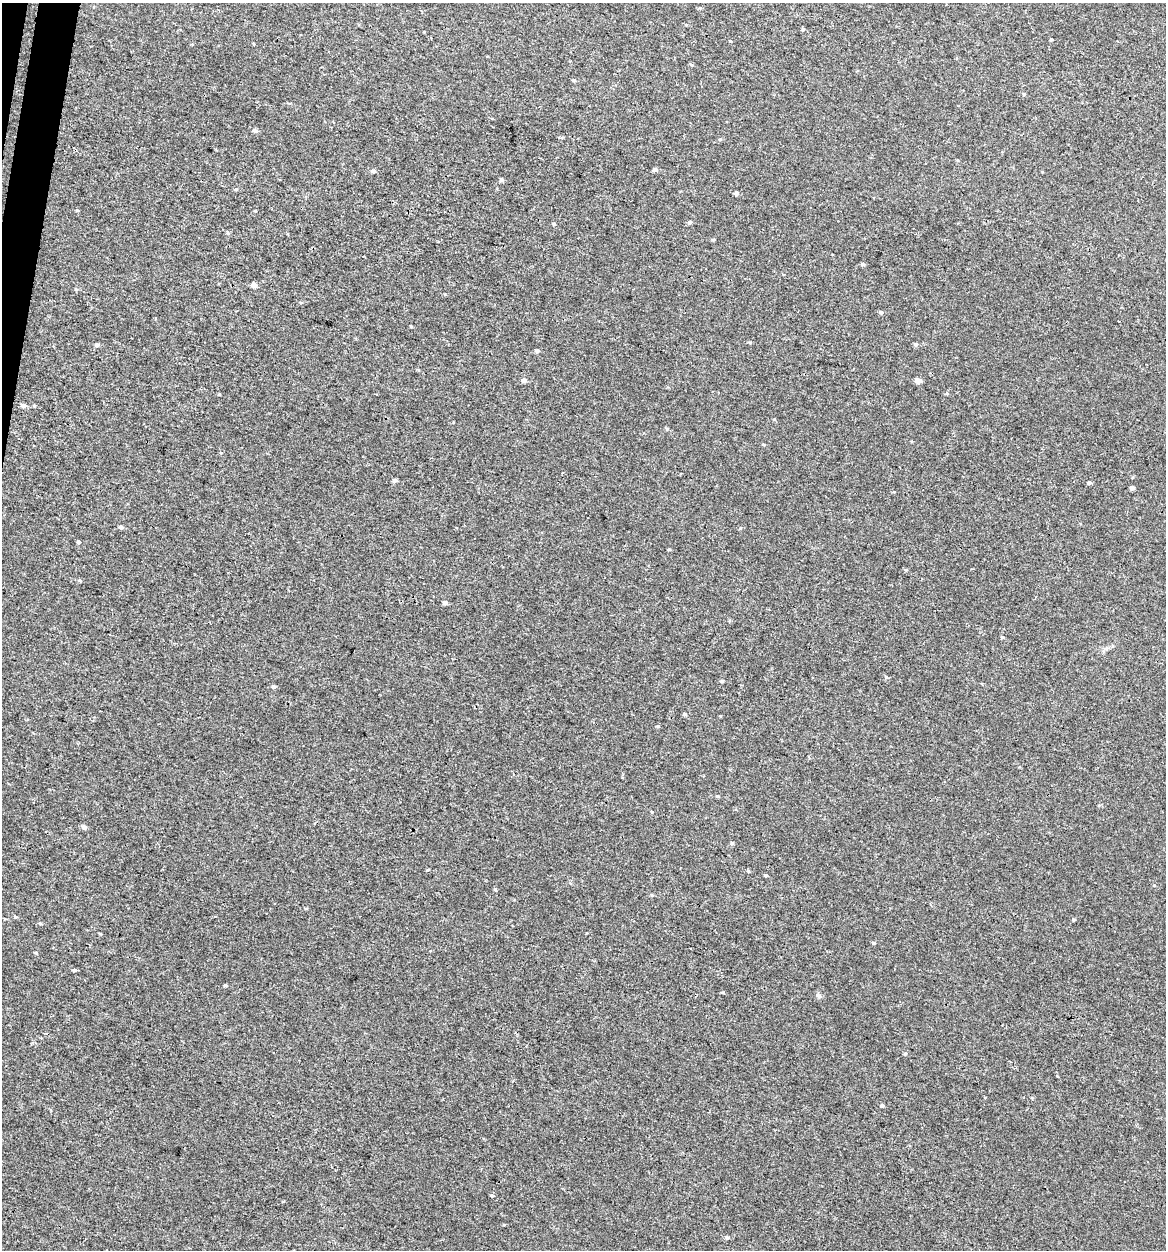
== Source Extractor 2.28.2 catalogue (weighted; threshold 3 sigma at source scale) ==
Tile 11 of 4 x 4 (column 3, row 3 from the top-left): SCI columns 2599-3762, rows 1271-2518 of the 5257 x 5027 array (HDU 1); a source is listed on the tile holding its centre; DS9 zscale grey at full resolution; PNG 1168 x 1252 px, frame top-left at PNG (2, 3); no overlay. Shown black and unused: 1% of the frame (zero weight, under 3 of 4 exposures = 4% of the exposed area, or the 3 px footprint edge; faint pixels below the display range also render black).
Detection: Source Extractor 2.28.2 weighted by HDU 2 'WHT'; one run over the whole footprint, this tile lists its part. Background -2.61e-04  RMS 0.0026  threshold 0.0118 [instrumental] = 3 sigma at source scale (4.5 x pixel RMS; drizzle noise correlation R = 1.50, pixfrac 1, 0.0396/0.0396 arcsec/px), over >= 5 px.
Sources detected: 55; all 55 listed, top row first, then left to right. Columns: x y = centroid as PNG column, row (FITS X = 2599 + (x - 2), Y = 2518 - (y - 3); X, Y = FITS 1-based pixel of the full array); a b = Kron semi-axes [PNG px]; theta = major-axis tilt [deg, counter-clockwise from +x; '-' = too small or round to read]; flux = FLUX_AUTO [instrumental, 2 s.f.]
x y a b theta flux
803 29 4 4 - 0.28
1051 39 4 3 - 0.27
574 80 5 4 - 0.3
1024 94 5 4 - 0.26
255 130 7 5 -25 0.53
655 170 5 4 - 0.65
373 171 6 5 - 0.48
501 180 6 5 - 0.49
236 189 5 3 - 0.29
736 193 5 4 - 0.72
690 222 6 5 - 0.44
554 224 4 4 - 0.3
228 233 5 3 - 0.26
713 240 5 3 - 0.27
863 264 6 4 -1 0.42
254 285 5 4 - 1.5
881 312 5 5 - 0.44
411 326 3 3 - 0.21
750 342 5 3 - 0.25
916 344 5 5 - 0.42
97 345 6 5 - 0.5
537 351 5 4 - 0.59
524 380 6 5 - 0.85
918 381 6 5 - 1.4
23 405 6 4 -15 0.89
395 480 5 4 - 0.67
1089 483 5 4 - 0.52
1132 488 4 4 - 0.7
121 527 6 4 -4 0.52
79 542 5 4 - 0.39
80 581 5 3 - 0.27
445 603 5 4 - 0.6
1002 637 5 4 - 0.28
722 681 5 4 - 0.34
273 687 4 4 - 0.49
685 714 5 4 - 0.44
658 726 5 3 - 0.25
718 796 4 4 - 0.27
652 812 4 3 - 0.22
84 827 6 6 - 0.77
732 843 5 4 - 0.39
748 871 5 3 - 0.26
766 875 5 4 - 0.28
495 890 5 3 - 0.24
15 917 5 4 - 0.32
1073 920 5 4 - 0.33
874 943 5 4 - 0.35
74 970 5 4 - 0.36
226 985 5 3 - 0.32
723 993 5 3 - 0.24
819 996 7 5 -34 0.72
905 1054 5 3 - 0.28
882 1106 5 4 - 0.42
492 1196 5 4 - 0.42
727 1238 5 5 - 0.44
Unlisted compact peaks at least as high as the median listed source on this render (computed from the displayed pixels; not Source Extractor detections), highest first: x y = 886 677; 77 210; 667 429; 36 953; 255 211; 504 1225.